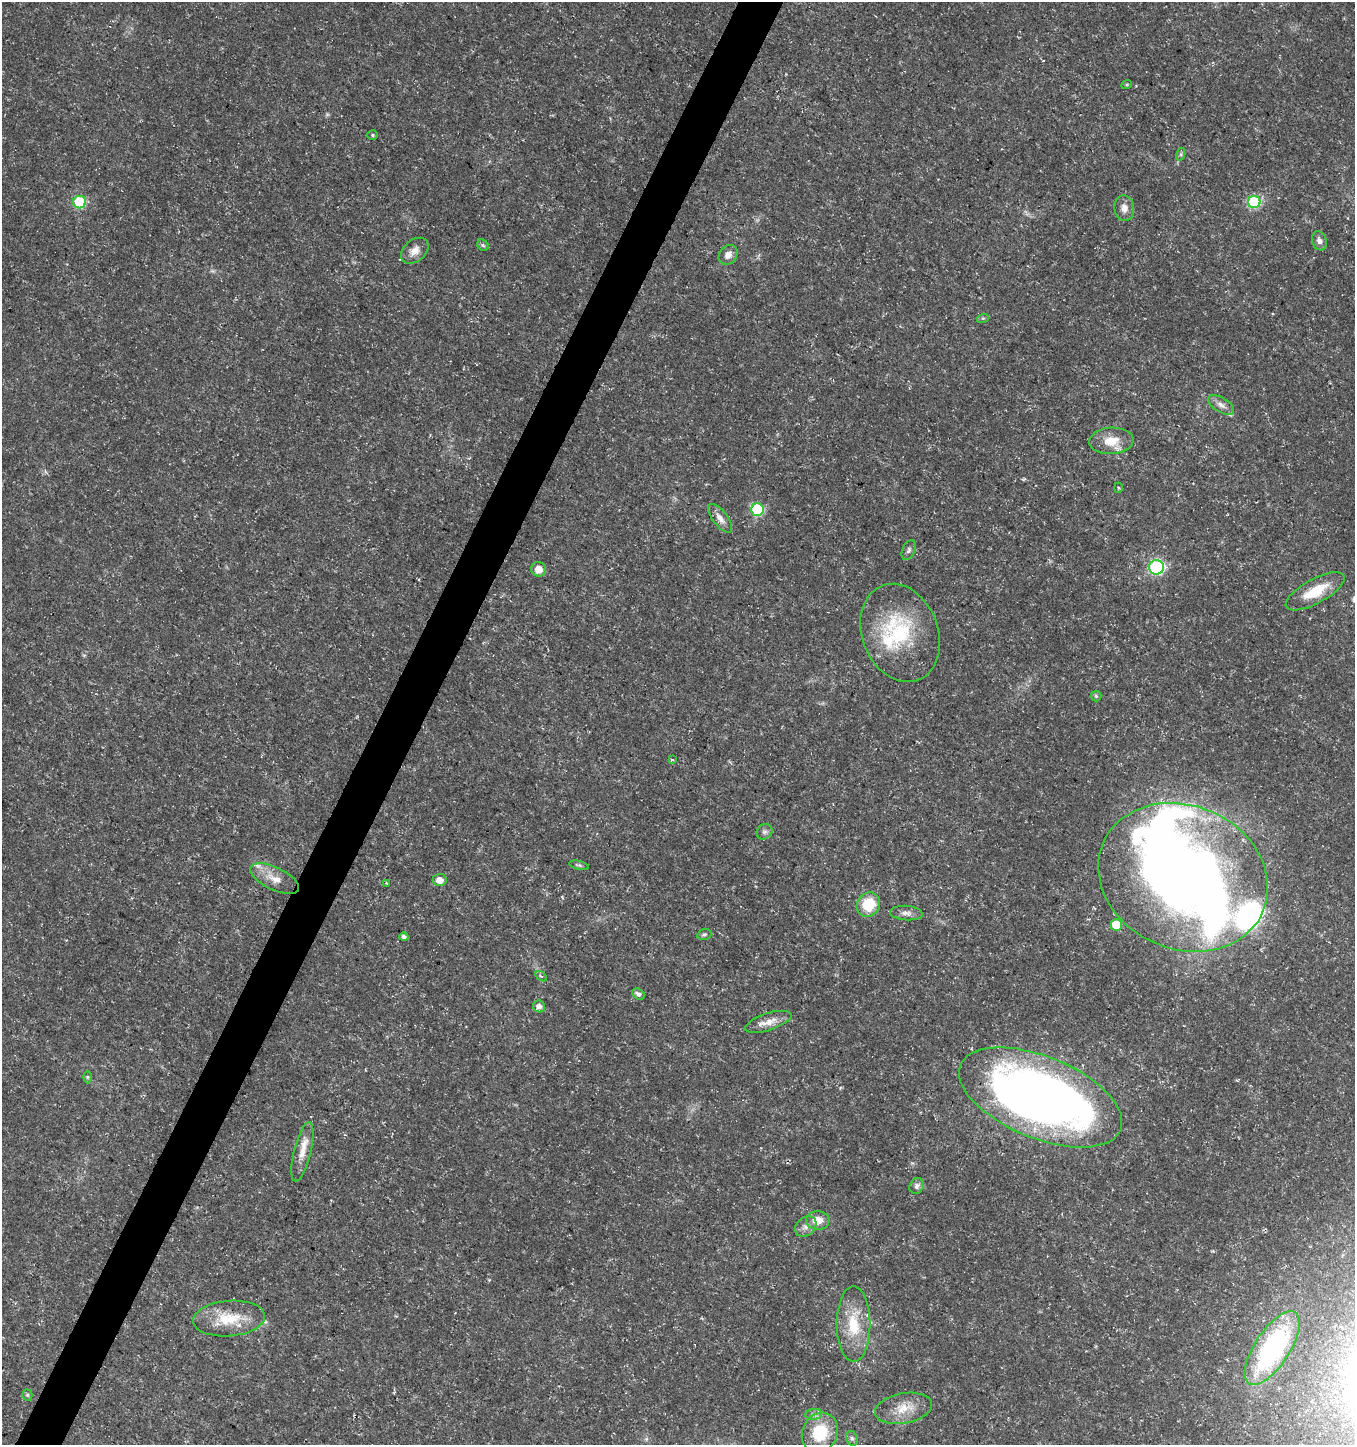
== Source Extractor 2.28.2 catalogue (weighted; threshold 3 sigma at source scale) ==
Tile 7 of 4 x 4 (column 3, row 2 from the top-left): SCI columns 2903-4255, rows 2895-4337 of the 5872 x 5780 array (HDU 1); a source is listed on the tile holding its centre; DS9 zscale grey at full resolution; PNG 1357 x 1447 px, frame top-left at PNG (2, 2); each listed source drawn as its Kron ellipse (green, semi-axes under 4 px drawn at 4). Shown black and unused: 3% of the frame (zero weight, under 3 of 5 exposures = <1% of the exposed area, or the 3 px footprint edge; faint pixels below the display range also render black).
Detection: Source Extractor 2.28.2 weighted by HDU 2 'WHT'; one run over the whole footprint, this tile lists its part. Background 0.0108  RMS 0.0022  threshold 0.0101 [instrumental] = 3 sigma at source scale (4.5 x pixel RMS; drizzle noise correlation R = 1.50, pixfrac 1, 0.0396/0.0396 arcsec/px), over >= 5 px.
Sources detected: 59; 3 inside a brighter object's white glare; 1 cosmic-ray / hot-pixel residue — neither listed nor drawn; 3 inside a brighter listed object's ellipse — not listed separately; the other 52 listed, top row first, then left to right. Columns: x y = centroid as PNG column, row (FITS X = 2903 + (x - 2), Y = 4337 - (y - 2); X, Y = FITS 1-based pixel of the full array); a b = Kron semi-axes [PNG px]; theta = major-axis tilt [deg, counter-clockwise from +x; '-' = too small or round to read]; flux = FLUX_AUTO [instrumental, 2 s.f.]
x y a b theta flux
1127 84 5 3 - 0.25
372 135 5 4 - 0.34
1181 154 6 4 72 0.36
79 202 6 6 - 18
1254 202 6 6 - 20
1124 208 13 9 -83 1.6
1319 241 10 7 -70 0.98
483 245 6 5 - 0.43
415 251 15 11 40 2
728 255 11 8 51 1.5
983 318 6 4 17 0.29
1221 405 14 7 -32 1.4
1111 441 22 13 3 4.3
1118 488 5 3 - 0.24
757 510 6 6 - 23
720 518 17 7 -52 1.7
909 550 10 6 67 0.67
1156 567 7 7 - 28
538 569 7 7 - 2.2
1315 591 33 12 29 6.7
900 633 50 38 -69 20
1096 696 5 5 - 0.37
672 760 3 3 - 0.66
764 832 8 7 - 0.74
579 865 10 3 -14 0.42
1183 877 87 72 -24 250
275 879 26 11 -26 3.5
440 880 7 6 - 1.9
386 883 4 3 - 0.24
868 905 12 11 - 7.6
906 913 16 7 -4 1.3
1116 925 6 5 - 6.9
704 934 7 5 16 0.42
404 937 4 4 - 0.62
541 976 6 3 -36 0.31
638 994 7 5 -33 0.81
539 1006 6 5 - 1.2
768 1022 24 8 18 2.6
87 1077 6 4 -90 0.29
1041 1097 86 41 -22 200
302 1152 30 8 76 3.2
917 1186 8 7 - 0.87
818 1220 12 9 -4 3.1
806 1226 12 9 41 1.5
229 1319 36 17 4 8
853 1324 38 17 -90 8.9
1272 1348 43 17 57 29
27 1395 5 5 - 0.3
903 1408 29 15 11 4.9
814 1414 8 5 4 0.81
820 1433 20 17 65 9.8
852 1438 7 5 -67 0.54